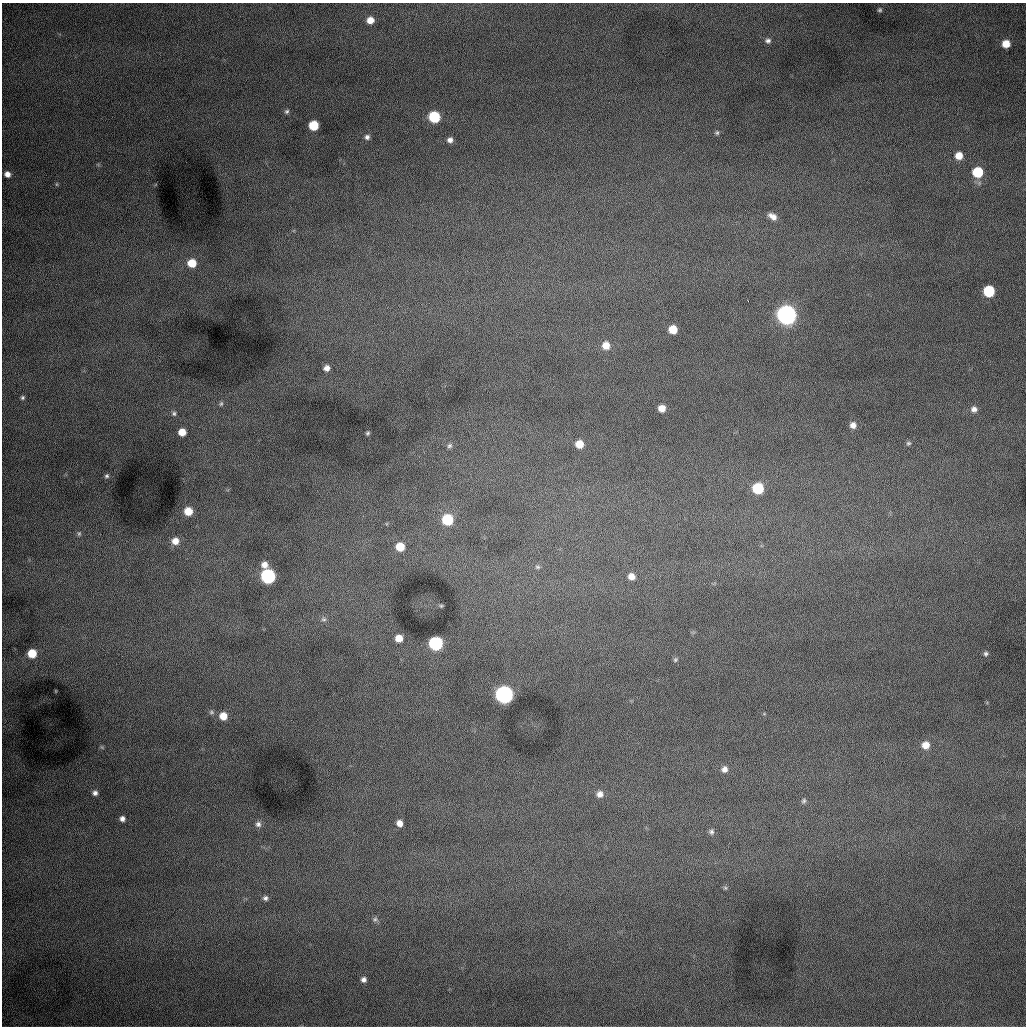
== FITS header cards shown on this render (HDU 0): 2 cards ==
NAXIS1  =                 1024 /fastest changing axis
NAXIS2  =                 1024 /next to fastest changing axis

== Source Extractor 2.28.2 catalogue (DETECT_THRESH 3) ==
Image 1024 x 1024 px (HDU 0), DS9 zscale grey, 1 PNG px = 1 image px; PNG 1028 x 1028 px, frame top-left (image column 1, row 1024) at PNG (2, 3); no overlay
Background 1010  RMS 13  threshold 38.1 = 3 sigma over >= 5 px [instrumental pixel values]
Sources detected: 67; all 67 listed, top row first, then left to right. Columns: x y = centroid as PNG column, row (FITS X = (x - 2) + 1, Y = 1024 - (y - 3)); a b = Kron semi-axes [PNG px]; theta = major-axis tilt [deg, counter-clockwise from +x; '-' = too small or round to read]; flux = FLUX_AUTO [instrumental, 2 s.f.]
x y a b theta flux
880 10 5 5 - 1500
370 20 6 6 - 8500
768 41 8 6 0 2900
1006 44 6 6 - 12000
287 111 7 6 - 1900
434 117 7 7 - 59000
313 125 7 6 - 33000
717 133 6 6 - 1600
367 137 6 6 - 2500
450 140 6 6 - 3800
959 156 7 7 - 11000
978 172 7 7 - 41000
7 174 6 5 - 4800
56 184 6 4 90 1100
773 216 10 6 -32 5900
192 263 8 7 - 18000
989 291 7 7 - 59000
787 315 9 8 - 740000
673 329 6 6 - 18000
606 345 7 7 - 10000
327 368 6 6 - 4900
22 398 5 4 - 1500
221 404 7 5 73 1500
662 408 6 6 - 8600
974 409 7 7 - 4100
174 413 7 7 - 2200
853 425 8 7 - 5100
182 432 6 6 - 12000
368 433 4 4 - 1300
908 443 7 6 - 1800
579 444 6 6 - 14000
450 446 7 6 - 2200
107 476 5 5 - 1700
758 488 7 7 - 50000
188 511 7 7 - 15000
447 520 7 7 - 51000
79 533 7 6 - 2200
175 541 9 8 - 8800
400 547 7 7 - 18000
264 565 8 7 - 6300
537 567 7 5 -2 1800
268 576 7 7 - 190000
631 576 7 7 - 6500
441 606 5 4 - 1100
324 619 8 7 - 2600
399 638 7 7 - 9900
436 643 8 7 - 150000
32 653 7 7 - 20000
986 654 7 6 - 2000
675 660 7 5 59 1400
504 694 8 8 - 450000
211 712 7 5 -14 1800
223 716 7 7 - 11000
926 745 8 8 - 8900
102 747 7 4 -45 1300
724 769 8 8 - 4400
95 793 6 6 - 3200
600 794 8 8 - 5100
804 801 8 6 62 2000
122 819 6 6 - 3400
400 823 6 6 - 5900
258 824 8 8 - 3700
711 832 7 7 - 2300
725 888 6 5 - 1300
265 898 7 6 - 2600
375 919 8 7 - 2300
363 980 6 6 - 3300